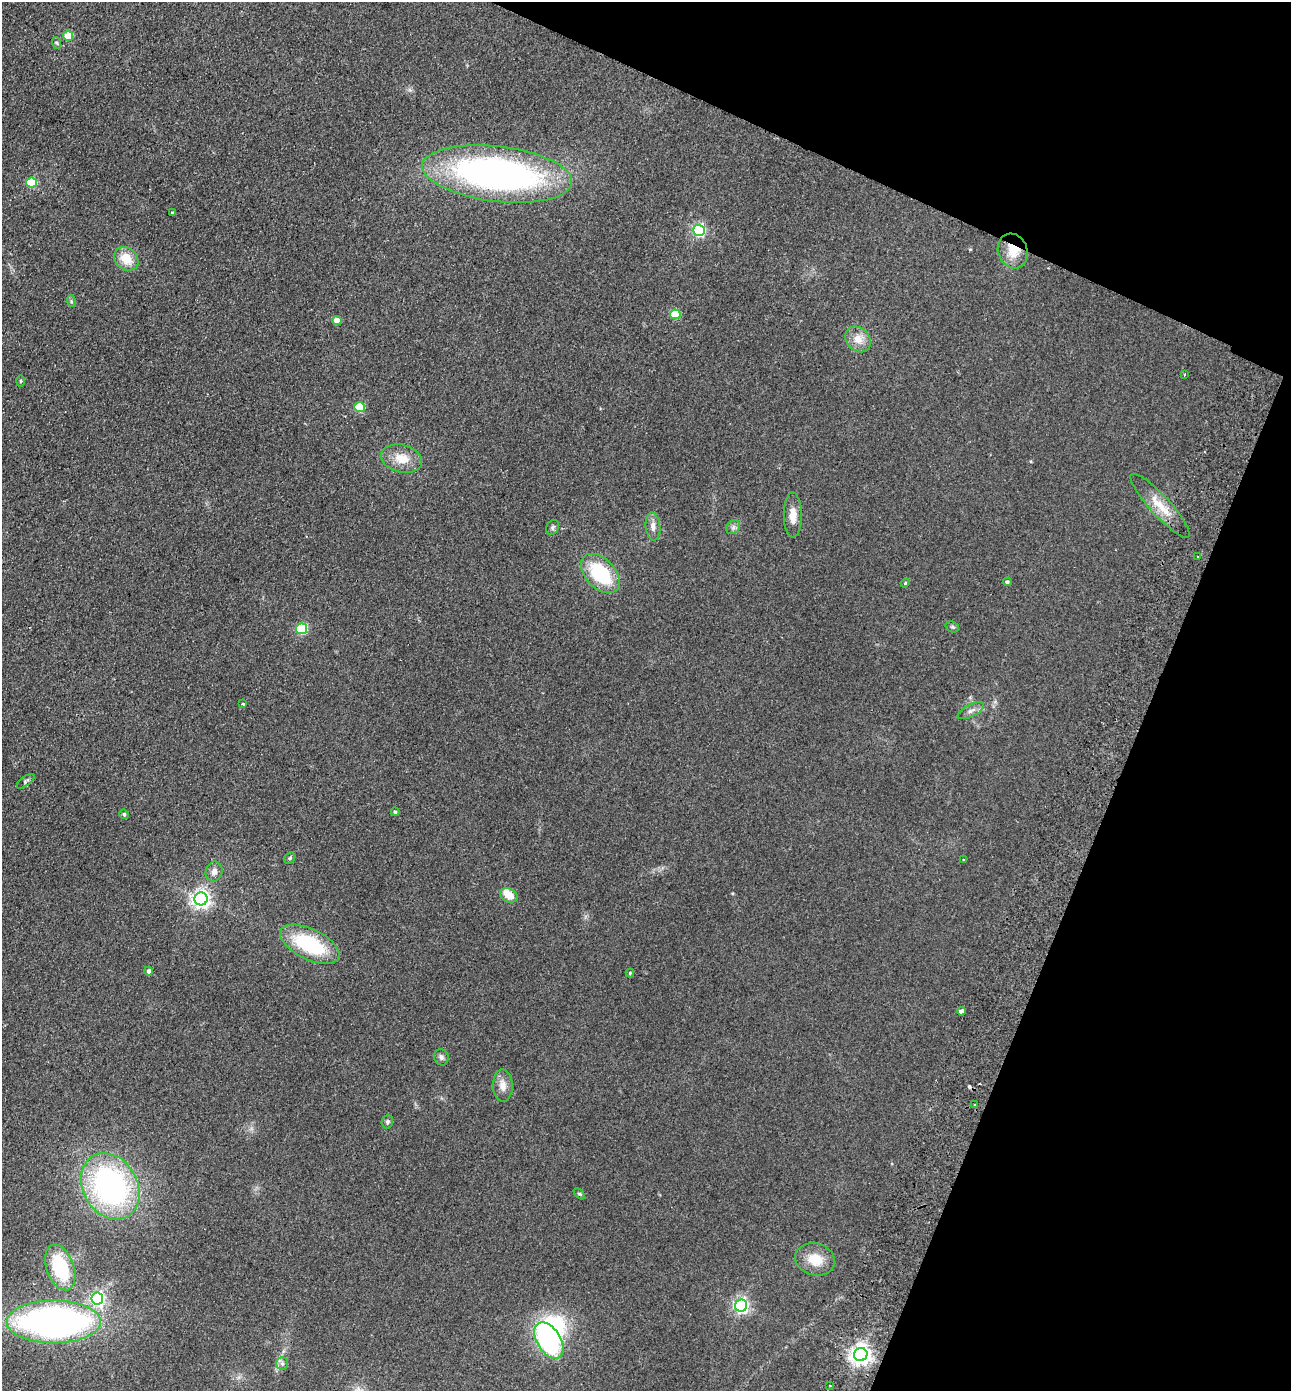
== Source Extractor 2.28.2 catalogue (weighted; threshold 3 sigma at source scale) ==
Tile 8 of 4 x 4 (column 4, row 2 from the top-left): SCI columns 4193-5481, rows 2806-4194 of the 5675 x 5610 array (HDU 1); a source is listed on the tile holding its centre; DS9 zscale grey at full resolution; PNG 1293 x 1393 px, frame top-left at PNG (2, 2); each listed source drawn as its Kron ellipse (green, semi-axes under 4 px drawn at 4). Shown black and unused: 20% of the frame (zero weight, under 2 of 3 exposures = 3% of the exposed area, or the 3 px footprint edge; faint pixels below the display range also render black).
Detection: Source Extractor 2.28.2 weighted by HDU 2 'WHT'; one run over the whole footprint, this tile lists its part. Background 0.132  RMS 0.011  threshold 0.0513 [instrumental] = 3 sigma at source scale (4.5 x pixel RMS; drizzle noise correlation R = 1.50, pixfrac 1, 0.05/0.05 arcsec/px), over >= 5 px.
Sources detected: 60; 3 inside a brighter object's white glare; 1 cosmic-ray / hot-pixel residue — neither listed nor drawn; the other 56 listed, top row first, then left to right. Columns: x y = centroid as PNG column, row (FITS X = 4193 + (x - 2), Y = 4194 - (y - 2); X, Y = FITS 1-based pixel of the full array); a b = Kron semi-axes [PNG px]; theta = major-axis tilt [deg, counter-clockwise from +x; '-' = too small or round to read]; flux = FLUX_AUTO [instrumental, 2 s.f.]
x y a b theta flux
68 36 5 5 - 36
57 43 6 3 -70 1.5
497 174 75 27 -7 460
32 182 5 5 - 62
172 213 3 3 - 1.3
699 230 6 5 - 180
1013 251 17 14 -71 21
126 259 13 10 -41 21
71 301 6 4 -73 1.5
675 314 5 5 - 38
337 320 4 4 - 15
858 339 14 11 -47 12
1185 374 3 3 - 4.4
21 381 5 3 - 1.1
359 407 5 5 - 53
401 459 21 14 -14 19
1160 506 42 10 -47 23
793 515 22 9 -89 13
653 526 14 7 -85 6.9
553 527 8 6 53 2.3
733 527 7 6 - 3.2
1198 556 3 2 - 1.2
600 573 23 14 -47 69
1007 582 4 4 - 2.7
905 583 5 3 - 1.1
952 627 7 5 -20 2
302 629 5 5 - 93
243 704 3 3 - 2.4
971 711 14 6 27 5.1
26 781 10 5 36 2.4
395 812 4 3 - 1.8
124 814 5 4 - 2.3
290 858 6 5 - 1.8
964 860 3 3 - 2
214 872 10 8 75 6
509 895 9 6 -25 11
201 899 6 6 - 510
310 944 32 15 -26 84
149 971 4 4 - 3
630 973 4 4 - 1.1
961 1011 4 4 - 5
441 1057 8 7 - 3.6
503 1086 16 10 -88 9.7
975 1105 3 2 - 1.3
387 1122 6 5 - 2.4
110 1186 35 27 -61 270
579 1194 7 4 -44 1.5
815 1259 20 16 -16 22
60 1267 24 13 -70 63
97 1299 6 6 - 260
741 1306 6 6 - 300
54 1322 47 21 0 500
549 1340 20 11 -58 180
861 1355 7 6 - 710
282 1363 6 5 - 2.8
830 1386 3 2 - 1.1